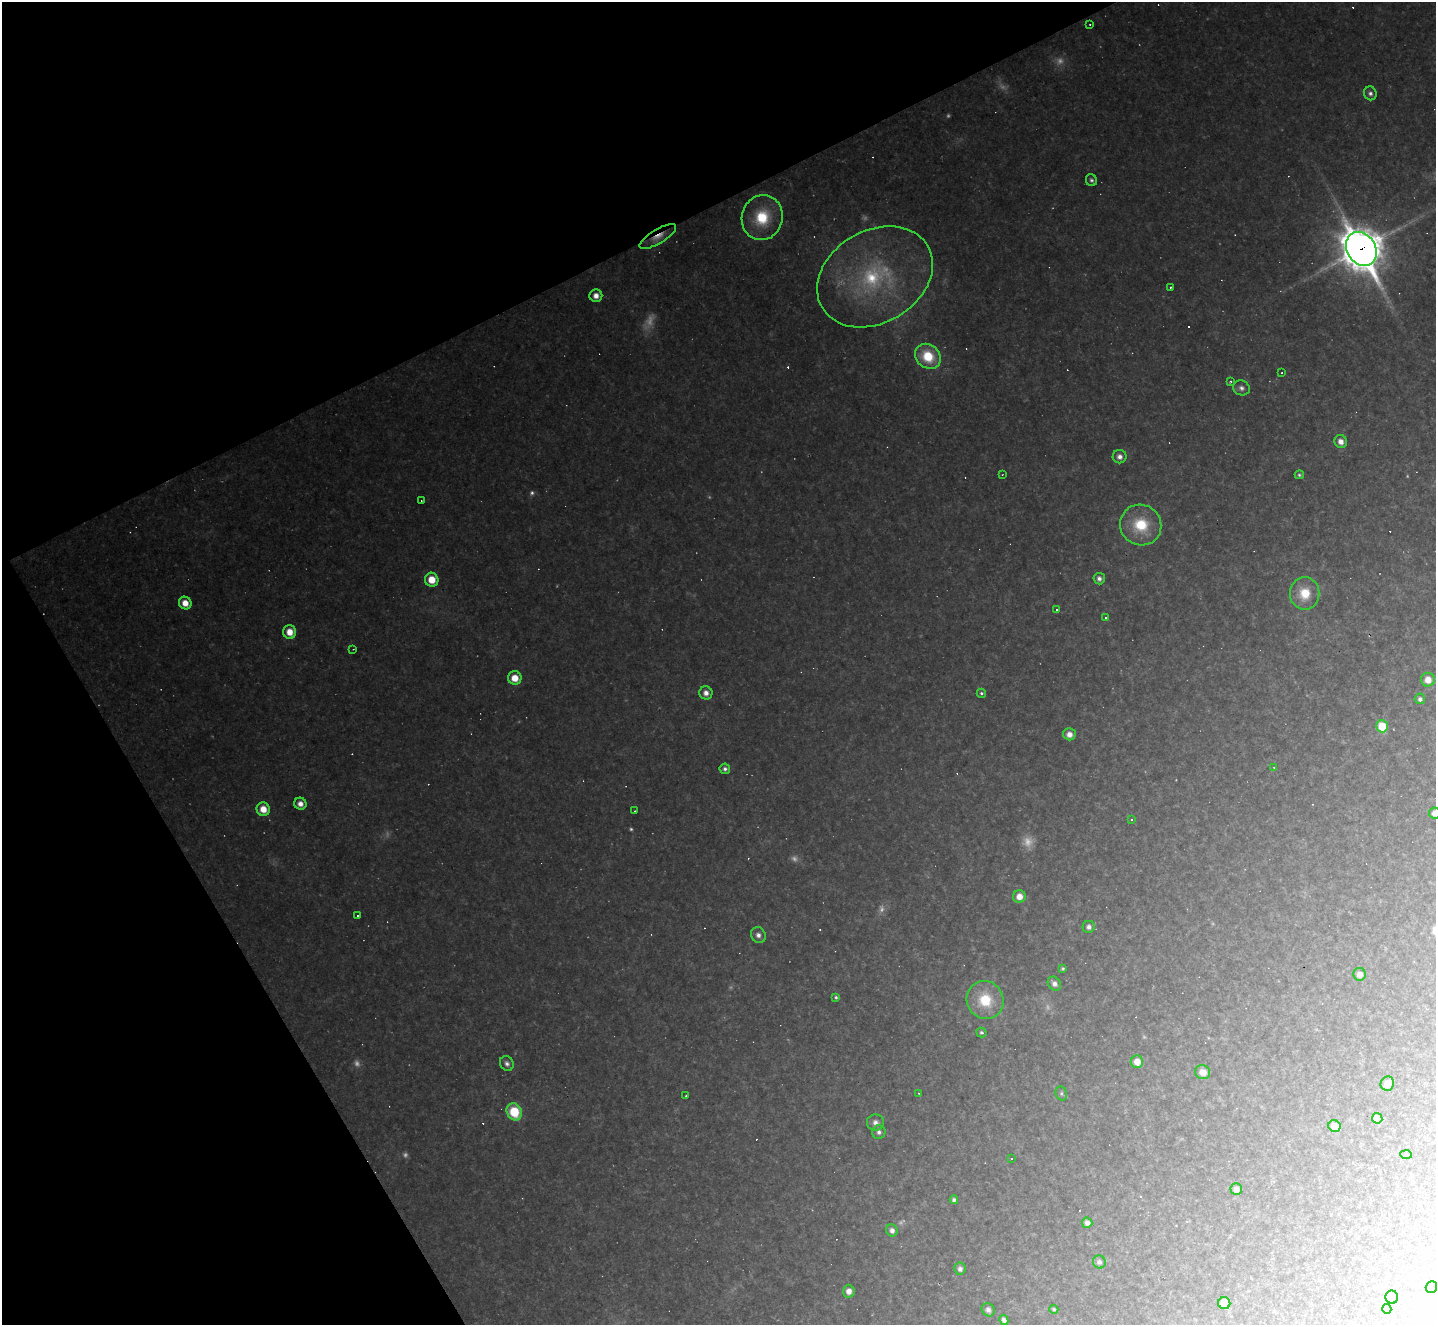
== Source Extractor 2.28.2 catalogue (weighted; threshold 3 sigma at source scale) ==
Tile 5 of 4 x 4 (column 1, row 2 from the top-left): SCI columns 1-1434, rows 2932-4254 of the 5738 x 5727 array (HDU 1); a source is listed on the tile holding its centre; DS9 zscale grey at full resolution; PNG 1438 x 1327 px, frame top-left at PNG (2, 2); each listed source drawn as its Kron ellipse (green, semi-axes under 4 px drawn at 4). Shown black and unused: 26% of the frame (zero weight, under 2 of 3 exposures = <1% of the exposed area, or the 3 px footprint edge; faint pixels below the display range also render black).
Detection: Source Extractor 2.28.2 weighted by HDU 2 'WHT'; one run over the whole footprint, this tile lists its part. Background 0.137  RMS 0.012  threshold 0.0528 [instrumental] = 3 sigma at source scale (4.5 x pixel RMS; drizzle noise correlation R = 1.50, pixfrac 1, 0.05/0.05 arcsec/px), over >= 5 px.
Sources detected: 126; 19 too faint to see at this stretch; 28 cosmic-ray / hot-pixel residue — neither listed nor drawn; the other 79 listed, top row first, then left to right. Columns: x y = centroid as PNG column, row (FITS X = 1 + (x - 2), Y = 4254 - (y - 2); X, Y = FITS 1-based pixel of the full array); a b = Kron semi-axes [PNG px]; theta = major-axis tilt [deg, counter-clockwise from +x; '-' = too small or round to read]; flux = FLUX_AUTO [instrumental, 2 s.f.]
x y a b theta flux
1090 25 3 2 - 1.6
1370 93 7 6 - 4.3
1091 180 6 5 - 3.2
762 217 23 20 76 60
658 237 21 7 31 13
1361 249 18 14 -59 4000
875 277 61 46 30 180
1170 287 3 2 - 1.8
596 296 6 6 - 10
928 356 14 11 -41 46
1282 373 3 2 - 1.1
1231 381 3 3 - 5.1
1241 388 8 7 - 5.5
1341 442 7 6 - 9.5
1120 457 7 6 - 6.6
1002 475 3 2 - 0.73
1299 475 4 4 - 2.3
421 501 3 2 - 0.79
1141 525 21 20 - 56
1099 579 6 5 - 5
432 580 7 6 - 24
1305 593 16 15 - 32
185 603 6 6 - 16
1057 609 3 3 - 33
1105 617 3 3 - 34
290 632 7 6 - 18
353 649 3 2 - 0.74
515 678 7 6 - 21
1428 680 7 7 - 15
706 693 7 6 - 8.1
981 693 4 4 - 2.3
1420 699 5 5 - 4.1
1382 726 6 5 - 45
1069 734 6 6 - 10
1274 767 3 2 - 1.4
725 769 5 5 - 4
300 804 6 6 - 8.3
263 809 7 6 - 19
635 811 3 2 - 1.8
1435 813 6 5 - 9.4
1131 820 3 3 - 6
1019 897 6 6 - 13
358 915 3 3 - 2.9
1089 927 6 6 - 5
758 935 8 7 - 7.2
1063 969 3 3 - 1.9
1360 974 6 6 - 7.9
1054 984 7 6 - 6.6
836 997 4 4 - 2.1
985 1000 19 18 - 50
981 1033 5 4 - 2.4
1137 1062 6 6 - 13
507 1063 7 6 - 4.8
1203 1072 7 7 - 11
1387 1084 7 6 - 9.9
919 1093 2 2 - 0.89
1061 1094 7 5 -69 2.4
686 1096 3 2 - 1.3
514 1112 9 7 -61 51
1377 1118 5 5 - 17
876 1123 8 8 - 6.6
1334 1126 6 5 - 13
879 1132 7 6 - 4.8
1406 1155 6 4 -4 1.6
1011 1158 3 2 - 1.1
1236 1189 6 6 - 6.3
954 1200 4 4 - 3.4
1087 1223 5 5 - 6.1
892 1230 6 5 - 6.4
1099 1262 6 6 - 5.1
960 1269 6 5 - 5.2
1431 1287 6 6 - 30
849 1291 6 6 - 9.3
1392 1297 6 6 - 22
1224 1303 6 6 - 24
1054 1309 4 4 - 2.2
1387 1309 5 4 - 1.8
988 1310 7 6 - 5.9
1004 1320 5 4 - 5.8
Overlapping masked pixels (flux is a lower limit): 2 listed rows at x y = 658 237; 1361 249
Isophote crosses this tile's border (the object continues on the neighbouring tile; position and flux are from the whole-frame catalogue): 2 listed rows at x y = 1435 813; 1431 1287